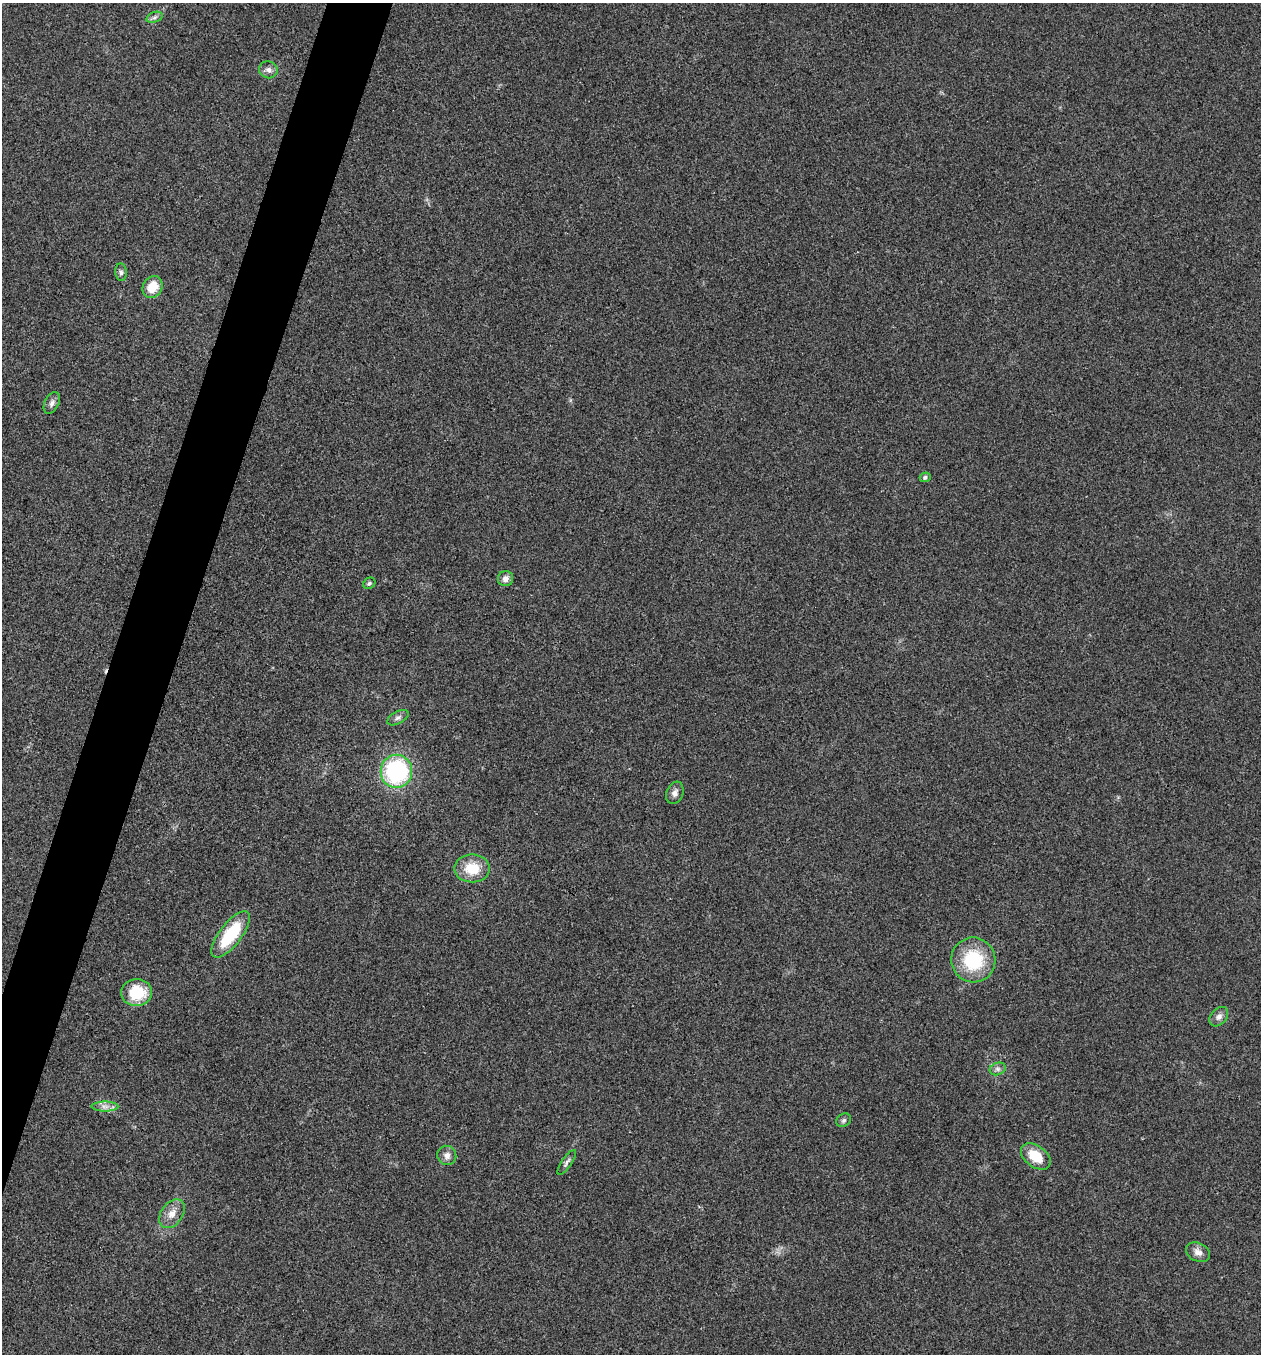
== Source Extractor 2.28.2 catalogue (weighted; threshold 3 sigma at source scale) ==
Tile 7 of 4 x 4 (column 3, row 2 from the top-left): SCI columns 2790-4048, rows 2712-4063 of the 5440 x 5425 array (HDU 1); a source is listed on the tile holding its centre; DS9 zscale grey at full resolution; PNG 1263 x 1356 px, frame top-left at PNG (2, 3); each listed source drawn as its Kron ellipse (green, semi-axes under 4 px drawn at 4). Shown black and unused: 4% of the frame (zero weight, under 3 of 4 exposures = <1% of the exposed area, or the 3 px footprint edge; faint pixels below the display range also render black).
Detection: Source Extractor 2.28.2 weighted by HDU 2 'WHT'; one run over the whole footprint, this tile lists its part. Background 0.0206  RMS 0.0057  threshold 0.0256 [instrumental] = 3 sigma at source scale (4.5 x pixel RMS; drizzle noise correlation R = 1.50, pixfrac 1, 0.05/0.05 arcsec/px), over >= 5 px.
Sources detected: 24; all 24 listed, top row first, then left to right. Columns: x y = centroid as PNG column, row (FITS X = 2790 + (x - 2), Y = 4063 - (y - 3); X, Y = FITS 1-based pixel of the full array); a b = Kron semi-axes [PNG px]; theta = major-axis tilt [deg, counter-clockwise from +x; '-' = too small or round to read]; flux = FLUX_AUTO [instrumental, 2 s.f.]
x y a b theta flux
154 17 8 5 20 1.3
268 70 9 8 - 2.7
121 272 9 5 -84 1.6
152 287 11 9 58 10
52 403 12 7 64 2.4
925 477 5 4 - 1.3
506 579 8 7 - 3.2
369 583 6 5 - 1
398 718 12 6 29 2
396 771 16 16 - 67
675 793 11 8 68 2.9
472 868 18 14 0 14
231 934 28 11 53 31
973 960 22 22 - 32
137 993 15 13 4 21
1219 1017 11 8 48 2.7
998 1069 8 6 20 1.8
105 1106 13 5 0 2.8
844 1120 8 6 32 1.3
447 1155 10 9 - 3.1
1036 1156 16 10 -37 13
567 1162 15 5 56 1.9
172 1214 16 11 54 6.1
1198 1252 12 9 -25 3.7